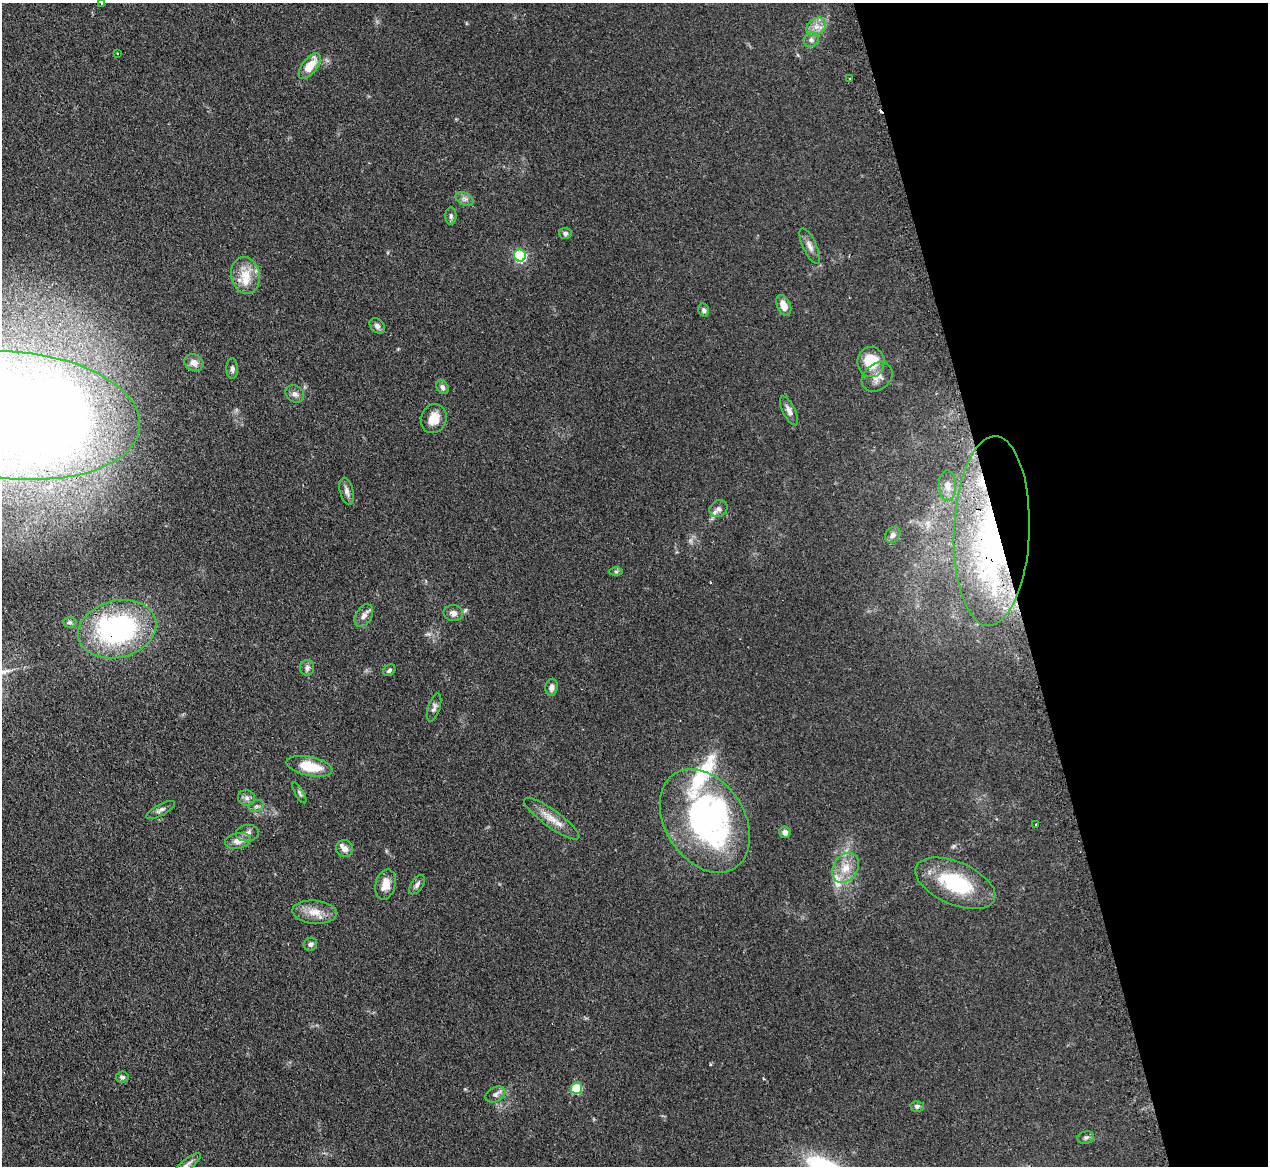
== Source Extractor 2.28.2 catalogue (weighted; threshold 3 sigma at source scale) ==
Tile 12 of 4 x 4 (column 4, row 3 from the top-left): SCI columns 3834-5099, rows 1329-2492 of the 5133 x 5106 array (HDU 1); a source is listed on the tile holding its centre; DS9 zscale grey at full resolution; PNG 1270 x 1168 px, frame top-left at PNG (2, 3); each listed source drawn as its Kron ellipse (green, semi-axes under 4 px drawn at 4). Shown black and unused: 20% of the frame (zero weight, under 2 of 3 exposures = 4% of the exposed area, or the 3 px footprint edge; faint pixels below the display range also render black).
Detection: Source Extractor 2.28.2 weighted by HDU 2 'WHT'; one run over the whole footprint, this tile lists its part. Background 0.107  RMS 0.0075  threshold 0.0336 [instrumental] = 3 sigma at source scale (4.5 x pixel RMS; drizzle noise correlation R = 1.50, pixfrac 1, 0.05/0.05 arcsec/px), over >= 5 px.
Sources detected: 75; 3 inside a brighter object's white glare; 3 cosmic-ray / hot-pixel residue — neither listed nor drawn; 7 inside a brighter listed object's ellipse — not listed separately; the other 62 listed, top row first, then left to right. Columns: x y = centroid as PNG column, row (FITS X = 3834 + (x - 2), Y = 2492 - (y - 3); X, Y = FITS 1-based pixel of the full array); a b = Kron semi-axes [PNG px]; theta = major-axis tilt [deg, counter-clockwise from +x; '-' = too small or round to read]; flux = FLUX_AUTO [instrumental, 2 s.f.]
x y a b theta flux
101 3 3 3 - 1.3
816 27 10 8 35 5.1
811 40 7 7 - 2.4
117 53 3 2 - 0.47
310 66 15 7 52 14
849 79 3 2 - 0.74
465 199 9 6 -26 2.6
451 216 9 5 -90 1.9
565 233 6 5 - 1.9
810 246 19 6 -65 4.4
520 255 6 6 - 100
246 275 18 14 -78 12
784 305 11 6 -66 7.1
704 310 6 5 - 1.9
377 326 9 6 -45 2.5
871 362 15 13 -82 23
194 363 10 8 -25 4.6
232 369 10 5 -88 2.3
877 377 17 13 40 7.5
442 387 7 6 - 2.6
295 394 10 8 -35 3
789 411 16 6 -63 3.6
16 415 124 63 -6 1500
434 419 15 12 68 10
947 485 15 8 -89 5.5
347 491 14 6 -75 3.3
718 509 9 8 - 3
992 531 95 38 88 190
893 535 9 7 51 2.6
616 572 7 4 0 1.1
453 613 10 8 -4 3.2
364 616 12 8 59 3.8
70 622 7 5 -1 1.3
117 629 40 28 14 130
307 668 8 7 - 2.7
389 670 6 5 - 1.5
552 687 8 6 85 2.9
434 707 14 6 72 2.6
309 766 23 9 -11 20
299 793 12 4 -60 1.6
247 798 9 7 -14 2.6
256 806 8 6 20 1.8
161 810 16 5 29 2.6
552 819 33 8 -36 10
705 821 56 39 -57 150
1036 824 3 2 - 0.66
785 832 6 5 - 3.1
247 833 11 8 6 3
238 841 13 7 12 5.7
345 849 9 8 - 3.5
846 868 16 12 59 11
955 883 42 21 -23 48
386 884 15 10 76 8.7
417 885 11 6 55 2.3
315 912 22 11 -5 10
310 944 7 6 - 1.9
122 1077 6 5 - 1.8
576 1088 6 5 - 36
495 1094 10 7 28 2.9
917 1106 6 5 - 1.7
1086 1138 8 6 16 1.8
187 1165 17 5 39 3.6
Overlapping masked pixels (flux is a lower limit): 2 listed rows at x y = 992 531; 117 629
Isophote crosses this tile's border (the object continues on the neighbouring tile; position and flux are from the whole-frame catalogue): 3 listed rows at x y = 101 3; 16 415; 187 1165